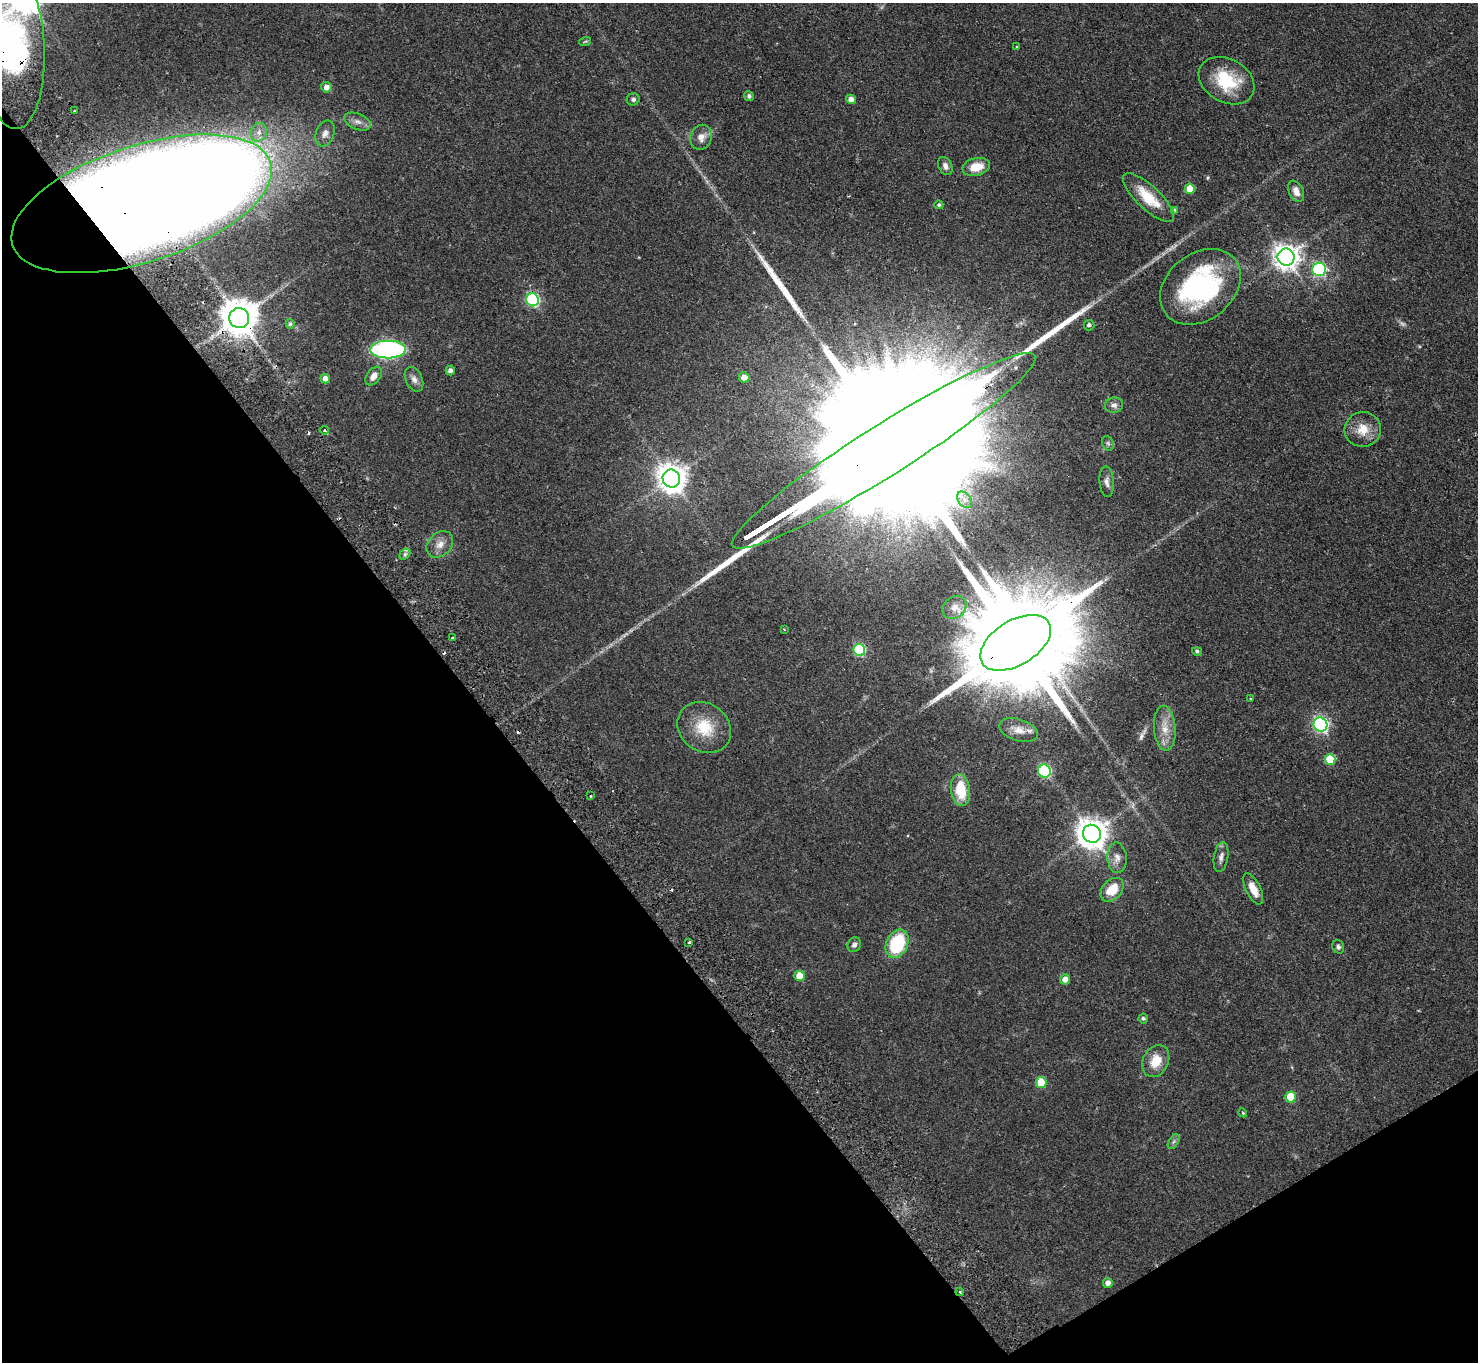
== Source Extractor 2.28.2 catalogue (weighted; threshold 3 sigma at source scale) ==
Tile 14 of 4 x 4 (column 2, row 4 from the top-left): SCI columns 1525-3000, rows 336-1695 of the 6001 x 5970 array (HDU 1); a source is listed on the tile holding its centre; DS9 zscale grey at full resolution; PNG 1480 x 1364 px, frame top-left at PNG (2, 3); each listed source drawn as its Kron ellipse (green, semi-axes under 4 px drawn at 4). Shown black and unused: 35% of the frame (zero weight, under 2 of 3 exposures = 3% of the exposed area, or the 3 px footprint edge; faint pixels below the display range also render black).
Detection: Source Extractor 2.28.2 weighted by HDU 2 'WHT'; one run over the whole footprint, this tile lists its part. Background 0.0556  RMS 0.0048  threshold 0.0216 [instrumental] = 3 sigma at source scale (4.5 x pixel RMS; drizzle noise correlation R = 1.50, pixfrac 1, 0.05/0.05 arcsec/px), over >= 5 px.
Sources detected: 91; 2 too faint to see at this stretch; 1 inside a brighter object's white glare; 5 cosmic-ray / hot-pixel residue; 4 long thin detections or spike segments (spike, bleed or trail) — neither listed nor drawn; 1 inside a brighter listed object's ellipse — not listed separately; the other 78 listed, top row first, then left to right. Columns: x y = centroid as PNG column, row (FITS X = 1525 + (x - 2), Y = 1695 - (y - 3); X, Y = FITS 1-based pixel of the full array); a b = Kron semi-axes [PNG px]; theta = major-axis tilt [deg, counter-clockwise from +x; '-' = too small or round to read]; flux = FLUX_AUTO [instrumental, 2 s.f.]
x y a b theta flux
585 42 6 3 20 0.58
12 47 82 32 -87 120
1017 47 4 3 - 0.5
1227 81 29 21 -29 22
326 87 5 5 - 3.1
749 96 5 4 - 1.3
633 99 6 6 - 1.1
851 99 5 4 - 2.7
74 110 3 3 - 1.2
357 122 14 7 -22 2.8
259 132 9 8 - 2.9
325 133 13 9 69 2.9
701 137 12 10 69 3.9
945 166 9 6 -66 2
976 167 14 9 13 7.7
1190 189 5 5 - 8.6
1296 191 11 7 -65 3.4
1148 198 33 11 -43 14
142 204 135 58 18 3300
939 205 4 4 - 0.84
1175 210 4 4 - 0.58
1286 257 9 8 - 460
1319 269 7 6 - 78
1200 287 44 33 39 71
533 300 6 6 - 64
239 318 10 10 - 1300
290 324 5 4 - 0.81
1089 325 5 5 - 1.2
388 349 18 9 1 100
450 371 5 4 - 1.8
374 376 10 7 54 3.5
744 377 5 5 - 3.4
325 379 5 4 - 3.5
414 379 13 8 -65 2.4
1114 405 9 7 8 2
1363 429 18 17 - 8.1
324 430 5 4 - 0.76
1108 443 7 5 -68 0.95
884 451 178 25 32 98000
671 478 9 8 - 610
1107 482 15 7 -85 2.4
965 500 9 6 -52 2.2
440 544 15 11 44 4.3
405 554 6 5 - 1.1
954 607 13 10 39 3.8
784 629 4 4 - 0.46
453 638 3 3 - 0.7
1016 643 39 22 31 18000
859 650 6 5 - 40
1197 651 5 4 - 1
1251 699 4 3 - 0.37
1320 724 7 6 - 110
704 727 28 24 -37 16
1165 728 22 11 -86 6.7
1019 730 20 10 -18 5.3
1330 759 5 5 - 18
1044 771 6 6 - 63
960 790 16 9 -83 15
591 796 3 3 - 0.6
1092 834 9 9 - 710
1221 857 15 7 80 2.3
1117 858 15 9 -86 3.6
1253 889 17 7 -64 5.7
1112 890 13 9 47 9.6
689 942 3 2 - 0.49
897 944 15 10 64 29
854 945 7 6 - 1.6
1338 947 7 6 - 1.3
799 976 5 5 - 6.8
1065 979 5 5 - 3.7
1143 1018 5 5 - 0.89
1156 1061 17 12 63 8.8
1041 1083 5 5 - 17
1291 1097 5 5 - 13
1243 1113 4 3 - 0.42
1174 1141 8 5 59 1
1108 1283 5 4 - 2.6
960 1292 4 3 - 0.48
Overlapping masked pixels (flux is a lower limit): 5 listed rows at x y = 12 47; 142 204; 239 318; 884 451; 1016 643
Isophote crosses this tile's border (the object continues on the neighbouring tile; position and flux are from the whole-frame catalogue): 1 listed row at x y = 12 47